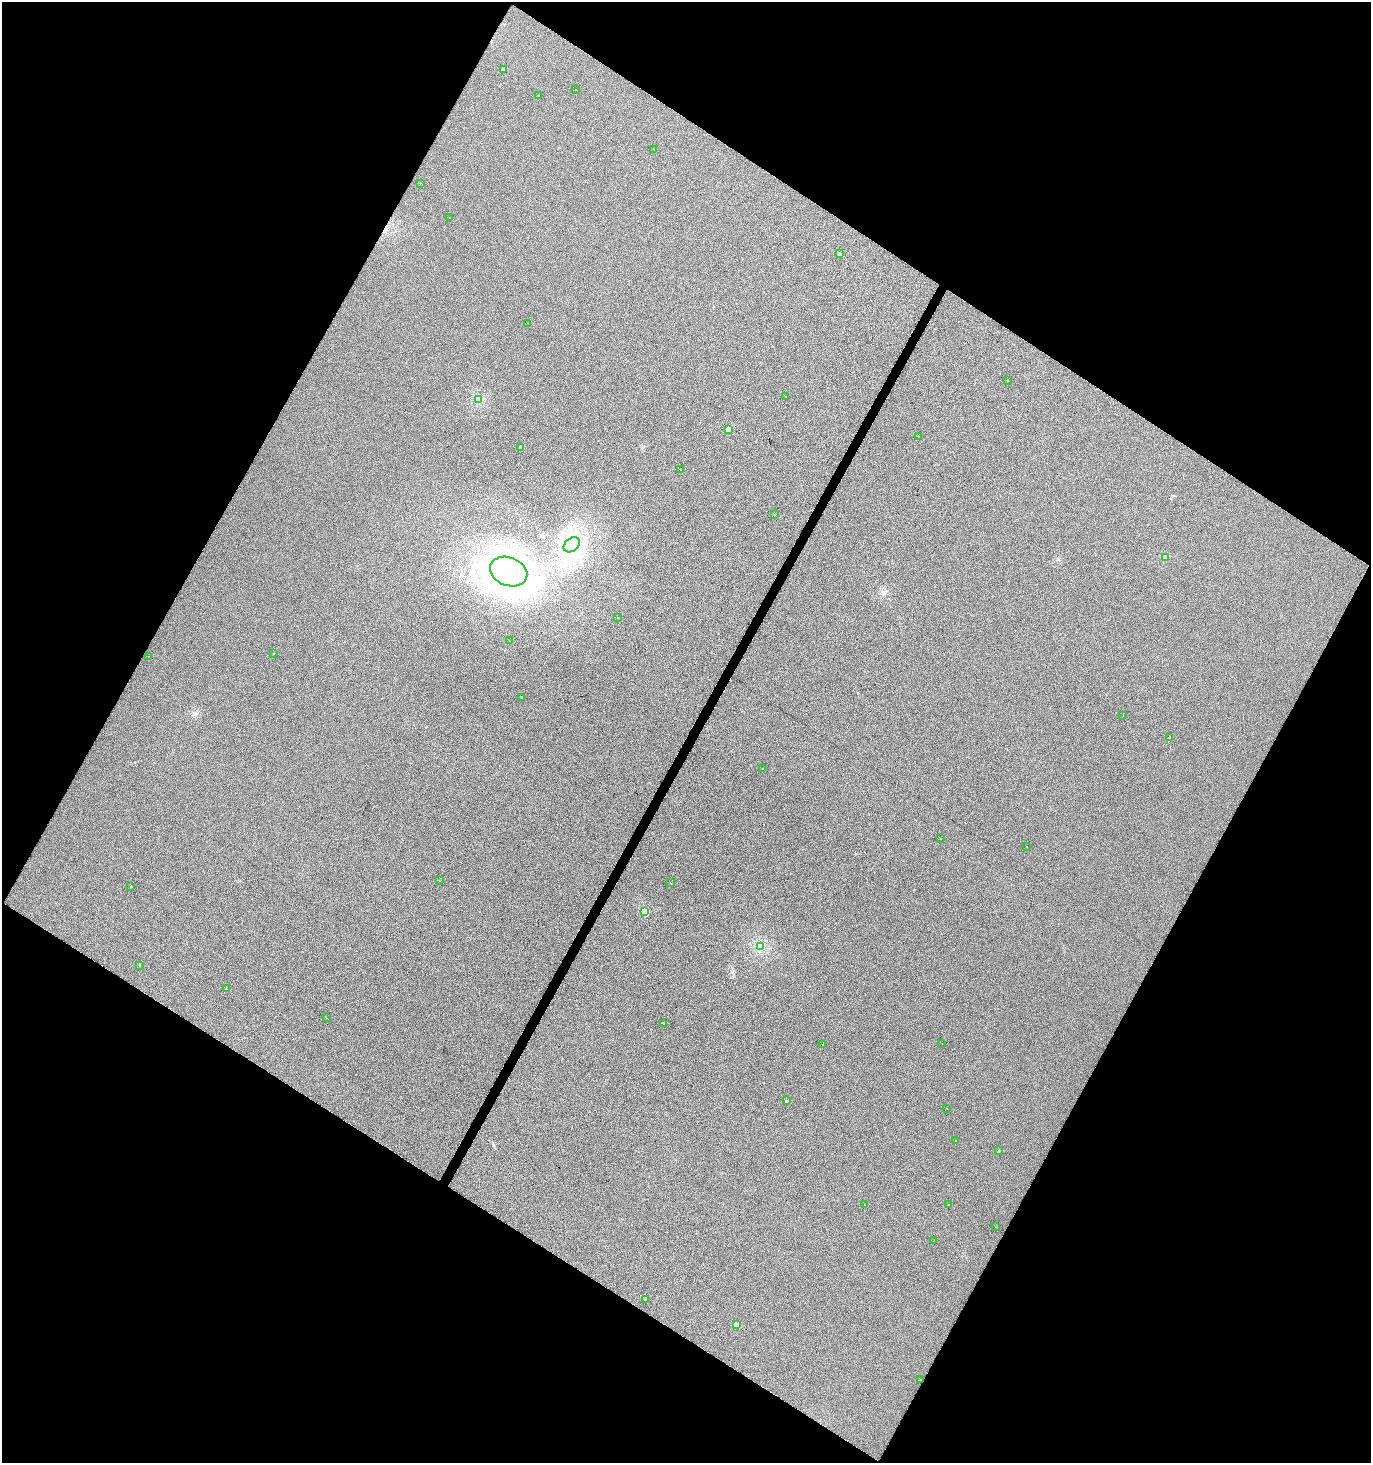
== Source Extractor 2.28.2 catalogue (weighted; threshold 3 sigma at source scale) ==
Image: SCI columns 195-5668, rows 9-5850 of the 5933 x 5854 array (HDU 1 of 3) = the unmasked area's bounding box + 8 px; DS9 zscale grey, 4 x 4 block average (1 PNG px = mean of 4 x 4 image px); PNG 1373 x 1465 px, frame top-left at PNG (2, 2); each listed source drawn as its Kron ellipse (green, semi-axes under 4 px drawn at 4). Shown black and unused: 48% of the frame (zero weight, under 3 of 5 exposures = <1% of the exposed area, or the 3 px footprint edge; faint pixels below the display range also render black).
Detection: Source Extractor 2.28.2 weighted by HDU 2 'WHT'. Background 0.0149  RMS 0.086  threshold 0.385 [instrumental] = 3 sigma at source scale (4.5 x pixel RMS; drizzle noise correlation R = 1.50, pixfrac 1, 0.0396/0.0396 arcsec/px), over >= 5 px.
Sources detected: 53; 1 inside a brighter object's white glare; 1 cosmic-ray / hot-pixel residue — neither listed nor drawn; the other 51 listed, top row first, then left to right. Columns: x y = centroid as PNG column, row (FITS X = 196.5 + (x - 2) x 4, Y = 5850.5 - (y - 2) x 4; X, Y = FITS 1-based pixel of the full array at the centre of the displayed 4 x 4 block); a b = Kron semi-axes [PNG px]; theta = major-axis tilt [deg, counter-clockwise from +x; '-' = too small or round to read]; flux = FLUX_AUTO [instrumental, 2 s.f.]
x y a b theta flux
504 69 2 2 - 360
576 89 2 2 - 12
538 96 2 2 - 87
654 149 2 2 - 12
420 183 2 2 - 17
449 218 2 2 - 38
839 253 2 2 - 230
527 323 2 2 - 9.4
1007 381 2 2 - 20
786 397 2 2 - 31
479 399 3 3 - 67
728 429 2 2 - 990
918 436 2 2 - 13
521 447 2 2 - 260
681 470 2 2 - 8.4
774 515 2 2 - 7.4
572 545 9 6 37 700
1165 557 2 2 - 1200
509 572 19 14 -22 8000
618 618 2 2 - 32
510 641 2 2 - 7.1
273 654 2 2 - 15
148 656 2 2 - 8.8
522 697 2 2 - 39
1123 715 2 2 - 9.9
1170 737 2 2 - 130
762 769 2 2 - 32
940 839 2 2 - 12
1027 847 2 2 - 9.8
439 880 2 2 - 25
670 883 2 2 - 11
131 887 2 2 - 30
645 911 2 2 - 2200
760 947 3 3 - 92
139 965 2 2 - 20
226 989 2 2 - 25
327 1018 2 2 - 10
663 1023 2 2 - 100
942 1044 2 2 - 8
822 1045 2 2 - 13
786 1101 2 2 - 140
947 1108 2 2 - 16
956 1140 2 2 - 6.8
998 1151 2 2 - 120
864 1205 2 2 - 7.2
948 1205 2 2 - 39
995 1227 2 2 - 17
934 1240 2 2 - 8.4
646 1299 2 2 - 460
737 1324 4 3 - 120
920 1380 2 2 - 36
Diffuse or blended objects may show on this block-average render without a row.